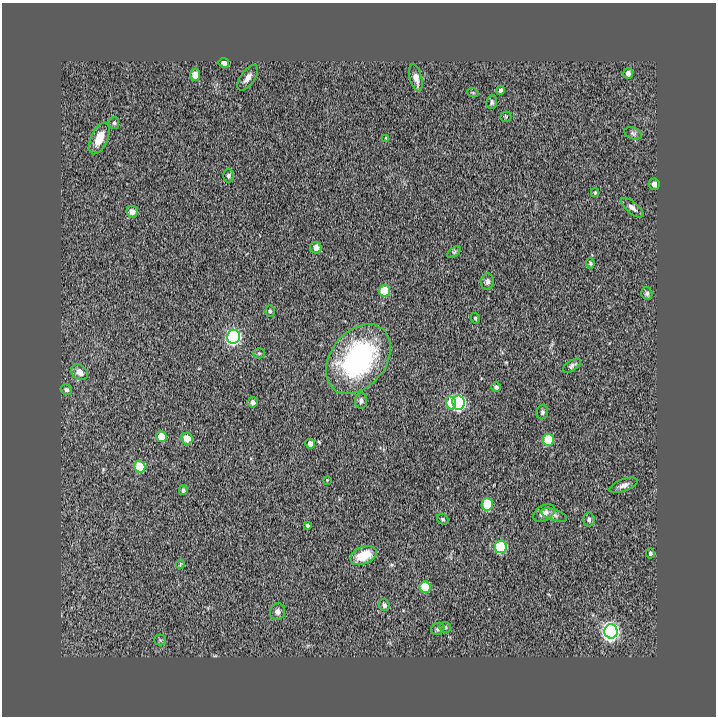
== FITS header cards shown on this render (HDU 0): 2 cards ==
NAXIS1  =                  714
NAXIS2  =                  714

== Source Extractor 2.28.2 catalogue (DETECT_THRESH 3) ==
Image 714 x 714 px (HDU 0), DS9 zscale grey, 1 PNG px = 1 image px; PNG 718 x 718 px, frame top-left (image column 1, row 714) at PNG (2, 3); each listed source drawn as its Kron ellipse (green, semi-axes under 4 px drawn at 4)
Background 2.05e-04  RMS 0.017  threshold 0.0518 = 3 sigma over >= 5 px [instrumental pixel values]
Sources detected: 63; all 63 listed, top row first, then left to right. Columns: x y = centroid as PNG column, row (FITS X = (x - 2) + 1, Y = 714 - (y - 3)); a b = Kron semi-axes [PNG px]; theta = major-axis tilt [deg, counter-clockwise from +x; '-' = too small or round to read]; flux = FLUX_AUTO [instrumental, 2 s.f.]
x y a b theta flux
224 63 5 4 - 5.5
628 73 5 5 - 4.7
195 75 6 5 - 16
248 78 15 7 55 7.3
416 78 14 6 -76 9.1
500 90 4 4 - 2.4
473 93 6 3 -19 1.2
492 102 7 5 82 2.9
506 117 5 5 - 1.3
114 123 6 5 - 2
633 133 9 5 -22 2.8
99 138 17 8 66 19
386 138 3 3 - 0.93
228 176 6 5 - 2.7
654 184 6 5 - 4.2
595 193 4 4 - 1.2
632 208 14 5 -40 4.8
132 212 6 5 - 6.5
316 248 6 5 - 7.6
454 252 8 4 37 1.9
590 263 5 3 - 1.5
487 282 8 6 85 3.7
385 291 6 5 - 42
647 294 6 5 - 2.4
270 311 5 5 - 1.8
475 318 5 4 - 1.6
233 337 7 6 - 310
259 353 5 5 - 1.6
358 359 39 27 52 200
572 366 10 5 33 3.3
79 372 9 7 -41 8.2
496 387 5 4 - 3.5
66 390 6 5 - 2.5
361 401 8 6 86 3.4
253 402 5 5 - 4.5
451 403 7 5 -76 25
458 403 7 6 - 300
542 412 7 6 - 2.8
161 437 5 5 - 21
187 438 6 5 - 15
548 440 6 5 - 52
310 444 5 4 - 6.4
140 467 6 5 - 44
327 480 4 4 - 0.79
623 485 15 6 21 5.3
183 490 5 4 - 3.2
487 504 6 5 - 54
544 513 12 7 29 8.4
554 515 13 5 -18 3.9
443 519 6 5 - 1.9
589 519 7 5 -87 3
307 525 4 3 - 1.7
501 547 6 6 - 110
650 553 5 4 - 2.2
364 555 14 8 22 28
180 564 4 3 - 1
425 587 6 5 - 41
384 605 6 5 - 3.7
278 612 8 7 - 5.2
445 627 6 5 - 2.3
438 629 7 5 33 2.4
611 631 7 6 - 650
160 640 5 5 - 1.6